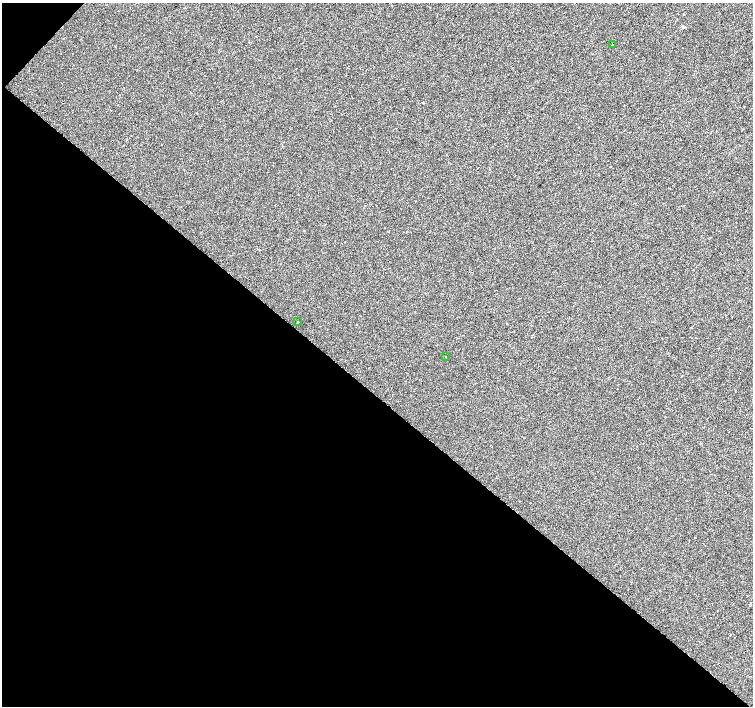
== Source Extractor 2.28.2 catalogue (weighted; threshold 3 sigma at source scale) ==
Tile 9 of 4 x 4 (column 1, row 3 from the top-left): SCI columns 1-1502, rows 1575-2981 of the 6014 x 6028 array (HDU 1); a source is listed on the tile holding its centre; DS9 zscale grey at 2 x 2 block average (1 PNG px = mean of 2 x 2 image px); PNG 755 x 708 px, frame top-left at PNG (2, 3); each listed source drawn as its Kron ellipse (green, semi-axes under 4 px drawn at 4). Shown black and unused: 45% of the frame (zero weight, under 2 of 3 exposures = <1% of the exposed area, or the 3 px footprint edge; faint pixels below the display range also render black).
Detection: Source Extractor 2.28.2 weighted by HDU 2 'WHT'; one run over the whole footprint, this tile lists its part. Background -4.46e-04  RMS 0.0042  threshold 0.0187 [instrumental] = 3 sigma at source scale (4.5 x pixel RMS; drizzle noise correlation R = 1.50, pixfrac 1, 0.0396/0.0396 arcsec/px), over >= 5 px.
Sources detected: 3; all 3 listed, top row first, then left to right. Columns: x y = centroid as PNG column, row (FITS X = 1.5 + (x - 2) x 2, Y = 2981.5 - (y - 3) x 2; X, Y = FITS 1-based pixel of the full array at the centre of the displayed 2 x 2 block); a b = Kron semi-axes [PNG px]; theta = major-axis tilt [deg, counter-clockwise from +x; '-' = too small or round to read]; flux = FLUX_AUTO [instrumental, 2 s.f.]
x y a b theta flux
613 44 2 2 - 0.59
298 322 2 2 - 1.1
446 357 2 2 - 0.46